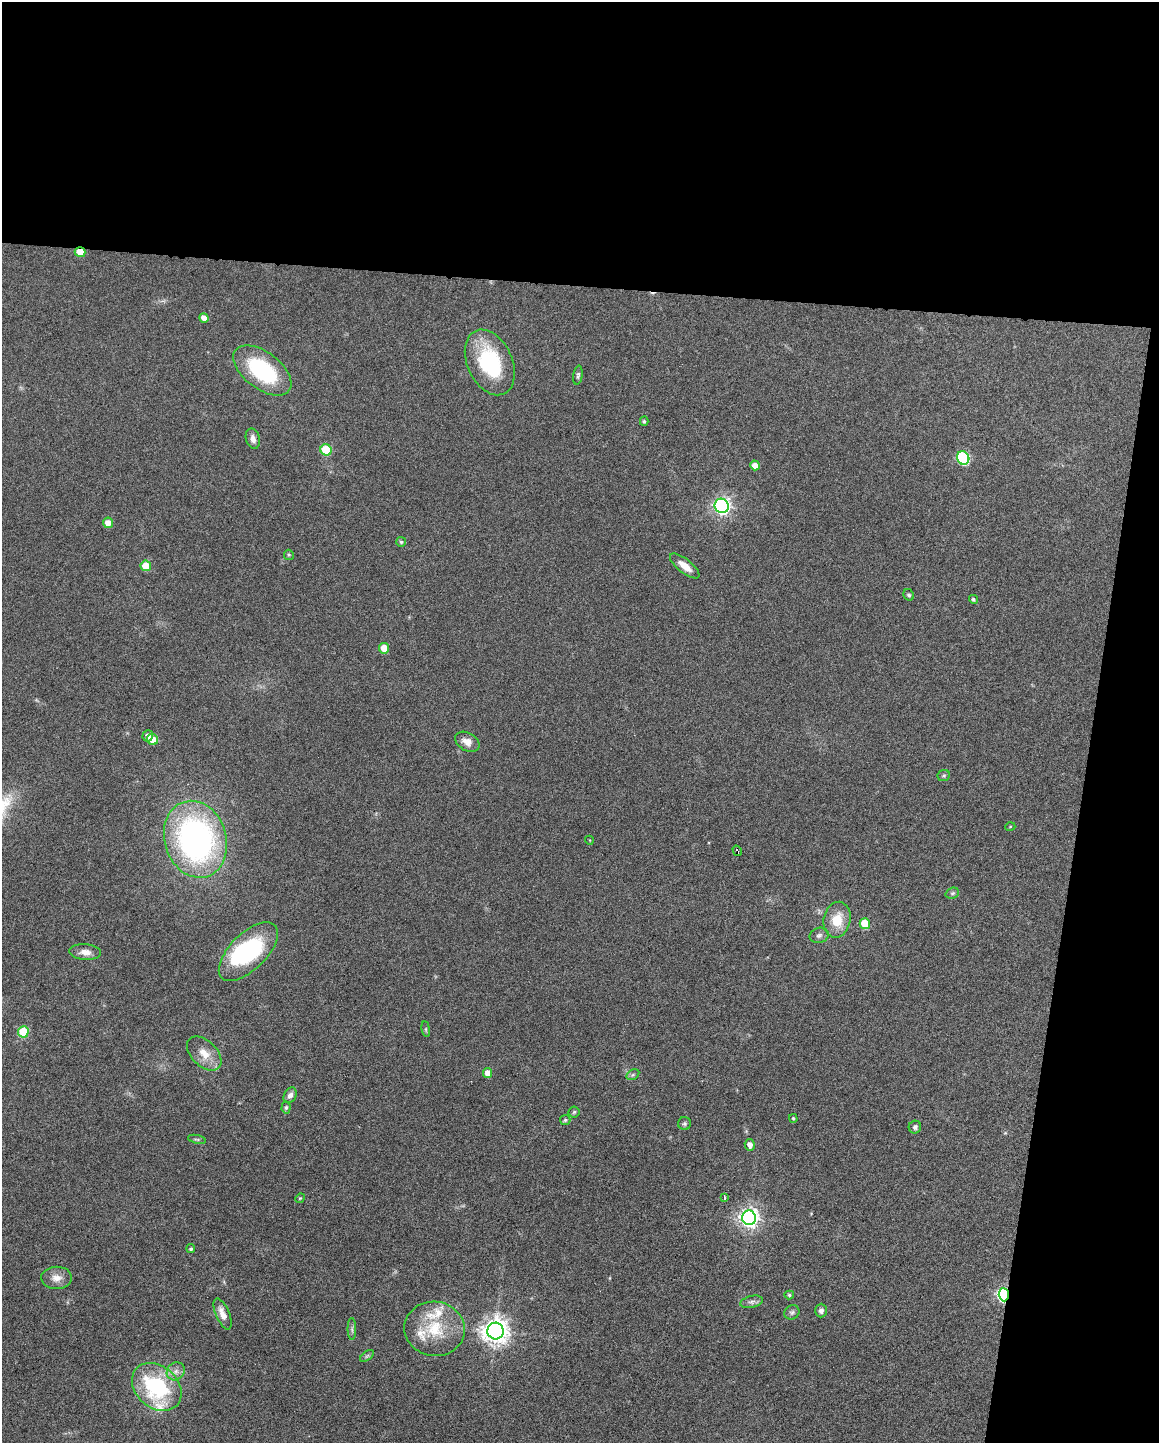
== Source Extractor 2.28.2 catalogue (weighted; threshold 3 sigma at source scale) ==
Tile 4 of 4 x 3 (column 4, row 1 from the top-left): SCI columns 3473-4629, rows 3102-4542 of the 4630 x 4648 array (HDU 1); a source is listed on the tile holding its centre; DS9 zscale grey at full resolution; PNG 1161 x 1445 px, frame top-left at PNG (2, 2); each listed source drawn as its Kron ellipse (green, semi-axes under 4 px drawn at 4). Shown black and unused: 26% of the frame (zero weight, under 4 of 8 exposures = <1% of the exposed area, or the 3 px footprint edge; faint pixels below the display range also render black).
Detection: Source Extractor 2.28.2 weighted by HDU 2 'WHT'; one run over the whole footprint, this tile lists its part. Background 0.0691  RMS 0.0048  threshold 0.0198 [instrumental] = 3 sigma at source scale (4.09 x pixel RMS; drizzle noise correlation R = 1.36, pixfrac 0.8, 0.05/0.05 arcsec/px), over >= 5 px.
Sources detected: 70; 2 inside a brighter object's white glare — neither listed nor drawn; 4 inside a brighter listed object's ellipse — not listed separately; the other 64 listed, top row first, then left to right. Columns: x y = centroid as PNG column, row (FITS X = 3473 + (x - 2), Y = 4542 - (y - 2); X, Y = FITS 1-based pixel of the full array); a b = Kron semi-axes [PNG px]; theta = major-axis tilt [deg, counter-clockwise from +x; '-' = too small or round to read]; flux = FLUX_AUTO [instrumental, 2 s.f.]
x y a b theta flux
80 252 5 5 - 7.8
204 318 5 4 - 2.9
490 362 34 22 -65 37
262 370 33 18 -37 39
578 375 9 4 82 0.95
644 421 4 4 - 0.61
253 439 10 7 -76 2.3
326 450 6 5 - 20
963 458 7 6 - 55
755 465 5 4 - 3.2
722 506 7 7 - 160
108 523 5 5 - 4.8
401 542 5 5 - 0.66
289 555 5 5 - 0.58
146 566 5 5 - 9.7
685 566 18 7 -38 5.2
909 595 6 5 - 0.79
973 599 5 4 - 0.81
384 648 5 5 - 8
148 736 5 5 - 2.4
152 740 6 5 - 6.5
467 742 13 8 -30 3.7
944 776 6 5 - 0.77
1010 827 5 3 - 0.42
195 839 39 31 -73 130
589 840 4 3 - 0.33
737 851 5 3 - 3.1
952 893 7 5 20 0.9
837 920 18 13 77 9.9
865 924 5 5 - 13
819 935 9 7 17 1.6
85 952 16 8 -4 3.3
248 952 37 18 45 43
426 1029 8 4 -82 0.63
23 1032 5 5 - 20
204 1053 21 12 -44 6.8
488 1073 5 4 - 4.3
633 1075 7 5 31 0.86
290 1095 8 6 61 2
286 1108 6 4 86 0.77
574 1112 5 5 - 0.65
793 1118 4 4 - 0.62
565 1120 5 5 - 0.71
684 1124 6 6 - 0.9
915 1127 6 6 - 1.2
197 1139 9 3 -13 0.66
750 1145 6 5 - 2.6
300 1198 5 4 - 0.49
725 1198 3 3 - 3.7
749 1218 7 7 - 250
191 1249 4 4 - 0.83
56 1278 15 11 1 4.2
789 1295 5 4 - 0.67
1004 1295 6 5 - 96
752 1302 11 5 13 1.6
821 1310 7 6 - 1.6
792 1312 8 7 - 1.1
222 1314 16 6 -68 4.1
352 1329 11 3 -90 1.1
434 1329 30 27 -10 19
495 1331 8 8 - 480
367 1356 8 4 37 0.79
176 1371 9 8 - 2.5
157 1387 27 21 -42 45
Overlapping masked pixels (flux is a lower limit): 3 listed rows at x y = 80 252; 737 851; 1004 1295